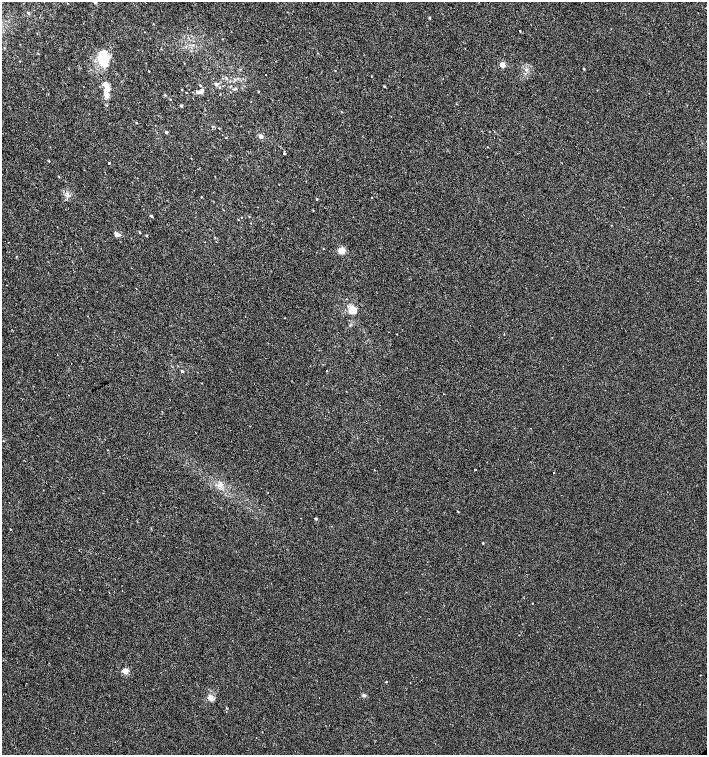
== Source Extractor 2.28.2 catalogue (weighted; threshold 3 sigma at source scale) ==
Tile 11 of 4 x 4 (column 3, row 3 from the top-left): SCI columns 3047-4455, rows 1507-3012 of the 6026 x 6031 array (HDU 1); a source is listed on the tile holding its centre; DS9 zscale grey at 2 x 2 block average (1 PNG px = mean of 2 x 2 image px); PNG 709 x 757 px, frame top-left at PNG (2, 2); no overlay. Shown black and unused: <1% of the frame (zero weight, under 2 of 3 exposures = <1% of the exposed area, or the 3 px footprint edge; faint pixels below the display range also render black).
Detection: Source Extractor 2.28.2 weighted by HDU 2 'WHT'; one run over the whole footprint, this tile lists its part. Background 4.92e-04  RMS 0.0029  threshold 0.0131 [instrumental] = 3 sigma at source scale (4.5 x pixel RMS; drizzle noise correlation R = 1.50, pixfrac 1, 0.0396/0.0396 arcsec/px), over >= 5 px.
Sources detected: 69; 2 cosmic-ray / hot-pixel residue — not listed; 2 inside a brighter listed object's ellipse — not listed separately; the other 65 listed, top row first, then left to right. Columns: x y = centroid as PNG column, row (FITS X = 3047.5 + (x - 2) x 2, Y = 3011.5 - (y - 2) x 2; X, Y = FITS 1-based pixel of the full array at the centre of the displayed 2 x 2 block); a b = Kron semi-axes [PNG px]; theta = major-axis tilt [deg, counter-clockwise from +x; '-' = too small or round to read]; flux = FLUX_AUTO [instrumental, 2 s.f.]
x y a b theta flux
95 2 3 2 - 1.6
28 13 3 3 - 0.76
430 18 3 2 - 0.75
520 30 2 2 - 0.75
103 58 18 11 -75 19
20 61 2 2 - 0.25
502 65 3 2 - 15
584 69 2 2 - 0.8
526 70 3 3 - 0.79
335 71 3 2 - 0.25
226 78 4 3 - 0.73
235 79 3 3 - 0.63
216 84 3 3 - 2.2
106 85 6 5 - 5.1
200 85 3 2 - 0.63
231 86 3 2 - 0.42
384 86 3 2 - 0.67
235 89 7 2 31 0.93
258 91 3 2 - 0.3
186 92 2 2 - 0.28
197 92 5 4 - 2.5
106 94 9 5 -67 3.8
165 95 3 2 - 0.52
181 106 3 3 - 0.78
136 123 2 2 - 0.38
219 128 2 2 - 0.29
166 132 3 2 - 1.4
261 136 2 2 - 7.1
226 137 3 2 - 0.31
284 153 4 3 - 0.96
49 161 2 2 - 0.57
109 163 2 2 - 1.1
59 176 3 2 - 0.34
67 193 5 4 - 1.6
201 197 2 2 - 0.32
372 197 2 2 - 0.25
317 199 2 2 - 0.6
313 210 2 2 - 0.29
151 216 3 2 - 1.1
249 216 3 2 - 0.28
140 232 3 2 - 0.53
116 234 6 5 - 2.2
146 236 3 2 - 0.5
342 251 3 3 - 26
16 257 3 2 - 0.32
352 310 11 8 61 7.8
397 334 2 2 - 0.29
182 371 3 3 - 0.97
326 371 2 2 - 0.34
443 394 2 2 - 0.21
3 441 2 2 - 1.2
475 469 2 2 - 1.2
554 472 2 2 - 1.3
221 484 6 3 -82 1.7
458 511 2 2 - 0.41
316 519 2 2 - 1.2
10 529 2 2 - 0.32
483 543 3 2 - 0.46
532 603 2 2 - 0.25
125 671 3 3 - 19
700 675 2 2 - 0.26
364 695 6 3 -23 1.1
211 698 8 6 -77 3.4
319 698 2 2 - 1.3
227 708 2 2 - 0.46
Isophote crosses this tile's border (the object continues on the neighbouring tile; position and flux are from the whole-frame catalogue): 1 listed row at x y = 95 2
Diffuse or blended objects may show on this block-average render without a row.